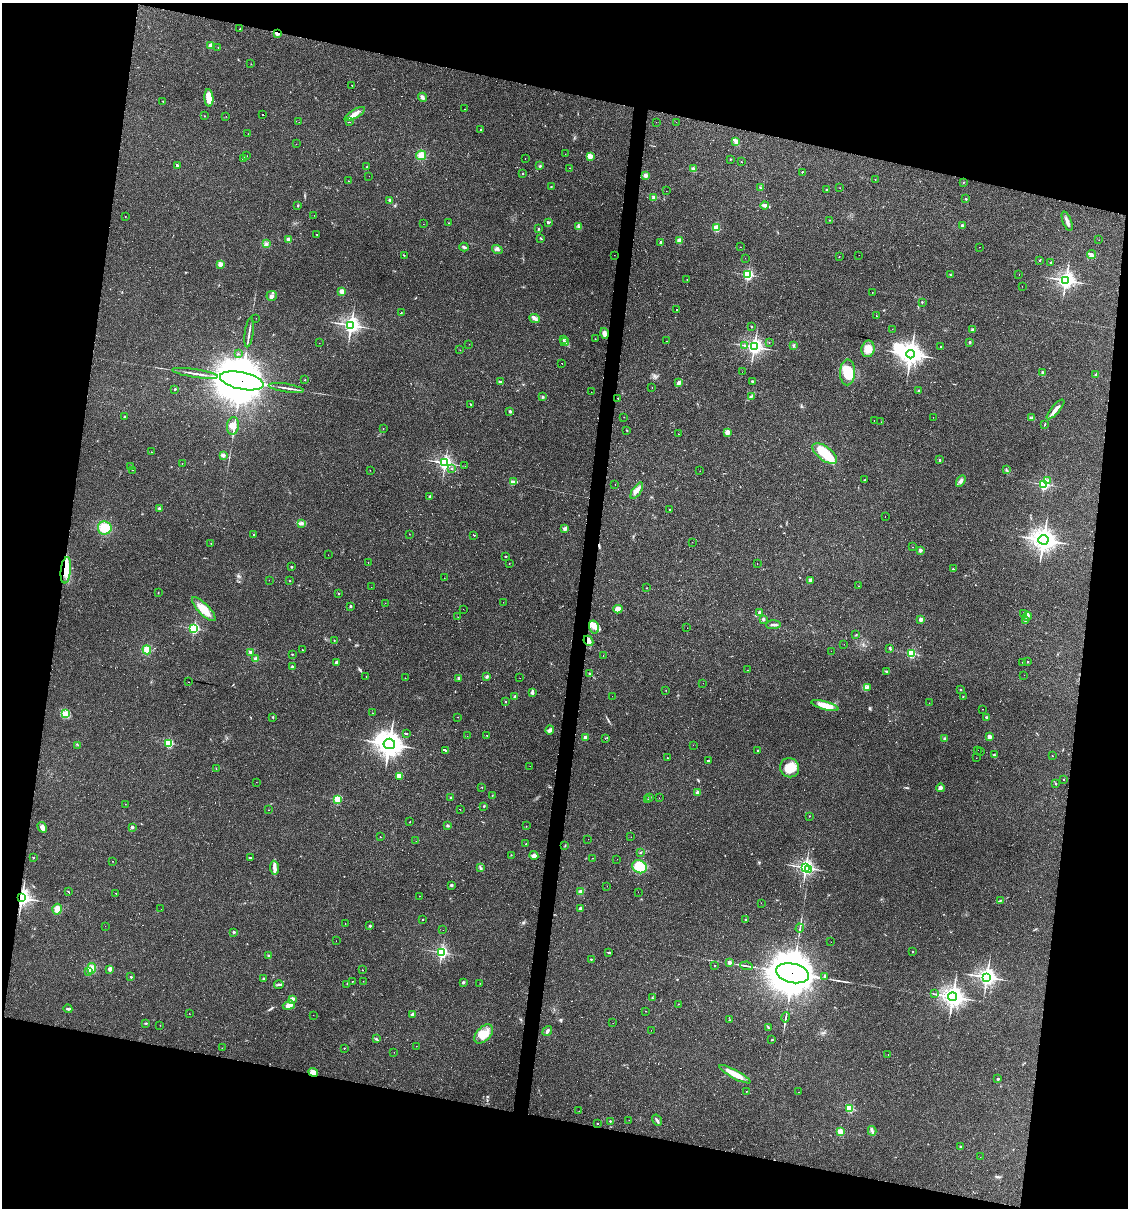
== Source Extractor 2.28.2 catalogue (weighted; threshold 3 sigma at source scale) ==
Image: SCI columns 113-4614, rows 1-4822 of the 4843 x 4822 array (HDU 1 of 3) = the unmasked area's bounding box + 8 px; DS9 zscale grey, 4 x 4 block average (1 PNG px = mean of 4 x 4 image px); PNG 1130 x 1210 px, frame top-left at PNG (2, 3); each listed source drawn as its Kron ellipse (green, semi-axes under 4 px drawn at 4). Shown black and unused: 25% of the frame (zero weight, under 2 of 3 exposures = <1% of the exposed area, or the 3 px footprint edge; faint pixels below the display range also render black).
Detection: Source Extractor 2.28.2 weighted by HDU 2 'WHT'. Background 0.0907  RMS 0.006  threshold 0.0272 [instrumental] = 3 sigma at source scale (4.5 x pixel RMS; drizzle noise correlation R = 1.50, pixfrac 1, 0.05/0.05 arcsec/px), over >= 5 px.
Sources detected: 521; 5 too faint to see at this stretch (4 x 4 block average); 1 inside a brighter object's white glare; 71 cosmic-ray / hot-pixel residue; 1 long thin detection or spike segment (spike, bleed or trail) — neither listed nor drawn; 5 coinciding with a brighter row at this scale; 17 inside a brighter listed object's ellipse — not listed separately; the other 421 listed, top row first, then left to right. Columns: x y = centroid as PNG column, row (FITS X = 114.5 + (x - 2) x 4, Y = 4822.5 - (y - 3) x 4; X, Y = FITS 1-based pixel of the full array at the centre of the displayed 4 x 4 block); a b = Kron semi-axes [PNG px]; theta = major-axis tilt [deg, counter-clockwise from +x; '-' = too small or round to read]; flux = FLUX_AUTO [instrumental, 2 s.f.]
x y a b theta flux
240 29 2 2 - 3.1
277 33 2 2 - 42
211 46 2 2 - 70
218 47 2 2 - 2.2
251 64 2 2 - 0.82
352 85 2 2 - 0.93
422 97 4 3 - 9.5
209 98 9 4 -85 48
163 101 2 2 - 2.5
464 109 2 2 - 1.1
263 114 2 2 - 99
355 114 11 4 31 24
205 116 2 2 - 1.5
226 116 2 2 - 0.93
299 122 2 2 - 0.56
349 122 2 2 - 55
656 122 2 2 - 1.6
676 122 2 2 - 0.66
481 129 2 2 - 2.4
248 134 2 2 - 0.69
736 142 2 2 - 2.4
296 144 2 2 - 3.9
565 154 2 2 - 0.55
421 155 5 5 - 29
246 156 2 2 - 1
590 156 2 2 - 120
243 158 2 2 - 20
525 159 2 2 - 1.1
730 159 2 2 - 5
741 162 2 2 - 2.3
177 165 2 2 - 14
540 166 2 2 - 3.6
367 167 2 2 - 4.5
570 168 2 2 - 1.5
693 169 2 2 - 72
802 172 2 2 - 4
523 173 2 2 - 2.6
646 175 2 2 - 67
369 176 2 2 - 0.55
875 179 2 2 - 0.93
348 181 2 2 - 2.3
963 182 2 2 - 1.6
551 187 2 2 - 1.8
760 188 2 2 - 1.6
840 188 2 2 - 0.82
826 190 2 2 - 8.7
666 191 2 2 - 1.2
654 198 2 2 - 73
966 199 2 2 - 5.9
390 200 3 2 - 6.7
298 205 2 2 - 2.4
764 205 4 4 - 8.6
314 215 2 2 - 1.8
125 216 2 2 - 1.6
829 220 2 2 - 3.2
1067 221 10 3 -69 18
548 222 3 2 - 3.7
448 223 2 2 - 0.99
423 224 2 2 - 0.49
962 225 2 2 - 21
579 227 2 2 - 2.5
716 228 2 2 - 200
539 229 3 2 - 2.8
317 235 2 2 - 1.4
541 238 3 2 - 2.7
289 240 2 2 - 74
1099 240 2 2 - 0.6
679 241 2 2 - 100
661 242 2 2 - 33
266 244 3 2 - 5
464 247 4 2 - 6.5
740 247 2 2 - 0.84
979 247 2 2 - 0.71
497 249 5 3 - 9.7
404 255 2 2 - 2.3
614 255 2 2 - 0.52
859 255 2 2 - 0.69
1091 255 4 2 - 8.7
839 257 2 2 - 1.1
745 258 2 2 - 0.98
1040 261 2 2 - 3.5
1051 262 3 2 - 1.9
220 264 2 2 - 90
1019 274 2 2 - 2.2
748 275 2 2 - 510
950 275 3 2 - 2.2
687 280 2 2 - 1.1
1066 280 3 3 - 1200
1022 286 2 2 - 0.59
342 291 2 2 - 120
872 292 2 2 - 0.97
272 296 5 5 - 11
922 302 3 2 - 1.8
676 309 2 2 - 63
401 313 2 2 - 1.5
876 316 2 2 - 1.5
256 318 2 2 - 0.65
535 318 5 3 - 11
351 325 3 3 - 1200
751 327 2 2 - 6
892 329 2 2 - 0.67
972 330 4 2 - 3.9
249 332 15 2 82 12
604 333 5 3 - 17
563 339 3 2 - 3.3
595 339 2 2 - 0.97
667 341 2 2 - 11
565 342 4 2 - 6
769 342 2 2 - 1.1
970 342 2 2 - 5.2
319 343 2 2 - 0.62
469 344 2 2 - 0.67
744 345 3 2 - 2.9
793 345 4 2 - 3
754 347 3 3 - 1300
940 347 2 2 - 3.4
868 349 8 6 79 32
460 350 2 2 - 0.84
238 354 2 2 - 2.3
911 354 4 4 - 2400
562 363 2 2 - 11
742 372 2 2 - 0.64
848 372 13 7 88 85
1043 372 3 2 - 2.4
195 373 23 2 -9 18
1096 374 2 2 - 14
305 380 2 2 - 2
242 381 22 8 -12 33000
752 381 2 2 - 13
500 382 2 2 - 3.8
679 383 4 3 - 11
286 388 17 2 -9 15
652 388 2 2 - 1
175 389 2 2 - 10
918 391 2 2 - 7.4
591 392 2 2 - 0.53
751 396 3 2 - 3.8
542 397 3 2 - 4
618 398 2 2 - 3.6
471 404 2 2 - 2.6
1056 409 12 3 49 22
510 411 2 2 - 23
124 417 2 2 - 2.8
624 417 2 2 - 0.57
933 417 2 2 - 0.63
1032 418 3 2 - 4.5
874 420 2 2 - 0.77
881 422 2 2 - 1.1
1045 424 3 2 - 2.2
233 426 9 6 83 37
383 428 2 2 - 0.78
627 430 2 2 - 1.3
727 432 2 2 - 100
678 434 2 2 - 1.3
151 452 2 2 - 0.8
825 454 14 7 -37 100
223 455 3 2 - 9
939 460 2 2 - 13
182 463 2 2 - 0.82
445 463 3 3 - 870
131 466 2 2 - 3.4
465 466 2 2 - 0.48
451 469 2 2 - 5.6
132 470 2 2 - 0.56
370 470 2 2 - 1.5
1007 470 3 2 - 2.6
700 471 2 2 - 0.76
865 480 2 2 - 4.9
961 481 6 3 60 10
1048 481 2 2 - 6.8
514 482 3 3 - 7.4
1044 484 2 2 - 530
615 485 2 2 - 1.3
637 491 9 3 56 14
429 497 4 2 - 3.4
159 509 3 3 - 5.1
669 509 2 2 - 3.6
885 516 2 2 - 2.4
301 523 4 2 - 6.7
105 528 7 6 - 58
564 529 4 3 - 7.1
409 534 2 2 - 0.74
254 535 2 2 - 3.6
474 535 2 2 - 160
1043 540 5 4 - 2600
692 542 2 2 - 0.55
211 543 2 2 - 0.96
913 547 2 2 - 0.6
920 550 2 2 - 44
328 555 2 2 - 1.3
506 556 2 2 - 4.5
368 562 2 2 - 2.7
509 563 2 2 - 1.8
757 564 2 2 - 11
291 567 2 2 - 9.5
953 569 2 2 - 9.1
66 570 13 5 83 40
444 578 2 2 - 0.68
269 580 2 2 - 1.1
810 580 3 3 - 9.5
289 581 2 2 - 4.1
858 586 2 2 - 0.53
371 587 2 2 - 0.53
647 588 2 2 - 1.9
158 592 2 2 - 1.2
338 594 2 2 - 7.4
503 602 2 2 - 0.59
385 603 2 2 - 0.61
350 606 2 2 - 12
204 609 16 5 -45 52
463 609 2 2 - 0.58
618 609 4 3 - 20
760 612 2 2 - 38
1024 613 3 2 - 3.1
1027 616 4 3 - 7.9
458 617 2 2 - 0.49
763 619 2 2 - 6.8
921 619 2 2 - 50
1025 621 2 2 - 2
773 625 7 2 4 8.1
594 627 6 5 - 20
194 628 2 2 - 530
687 628 2 2 - 0.78
856 635 2 2 - 1.9
334 640 2 2 - 1.9
588 641 5 4 - 16
844 644 2 2 - 0.48
890 648 2 2 - 1.9
147 650 4 4 - 25
302 650 2 2 - 3.7
831 651 2 2 - 0.45
250 652 2 2 - 19
911 653 2 2 - 300
292 654 2 2 - 6.6
603 655 2 2 - 1.1
256 659 2 2 - 62
336 662 3 2 - 8.4
1023 662 2 2 - 1
1027 662 2 2 - 2.4
292 667 2 2 - 21
747 670 2 2 - 1.8
887 671 4 2 - 4.5
589 674 2 2 - 1.8
1024 675 2 2 - 0.75
366 677 2 2 - 1.3
486 677 4 2 - 4.4
405 678 2 2 - 1.5
459 678 2 2 - 26
520 678 2 2 - 1.4
188 682 2 2 - 1.3
703 683 2 2 - 0.47
867 687 3 2 - 2.9
666 690 2 2 - 0.93
961 690 2 2 - 2
532 692 3 2 - 14
515 696 2 2 - 31
612 696 2 2 - 0.4
963 697 2 2 - 3.6
506 702 2 2 - 5.3
929 703 2 2 - 0.92
825 705 14 4 -16 55
983 709 2 2 - 3.9
372 713 2 2 - 0.82
65 714 3 3 - 8.9
273 717 2 2 - 3.3
458 717 2 2 - 0.81
987 717 2 2 - 18
550 730 4 3 - 7.5
406 734 3 2 - 120
487 735 2 2 - 1.4
467 736 2 2 - 1.6
585 737 2 2 - 49
989 737 2 2 - 75
605 738 2 2 - 1.2
945 739 2 2 - 35
169 743 2 2 - 300
389 744 6 5 - 3300
78 745 2 2 - 1.1
693 745 2 2 - 1.3
445 750 4 2 - 160
758 750 2 2 - 8
977 750 2 2 - 0.91
981 751 2 2 - 1.4
994 755 3 2 - 3.3
1052 756 2 2 - 1.7
667 757 2 2 - 1
976 758 2 2 - 0.54
708 760 2 2 - 57
530 766 2 2 - 1.5
790 768 10 9 - 60
216 769 2 2 - 1
399 777 4 2 - 6.4
1063 779 2 2 - 4
256 782 2 2 - 0.58
1056 784 3 2 - 2.4
482 787 2 2 - 2.9
940 788 4 3 - 8.7
697 792 3 2 - 7.1
492 795 2 2 - 1.6
649 797 2 2 - 19
451 798 2 2 - 20
659 798 2 2 - 15
338 799 2 2 - 230
648 799 2 2 - 0.78
125 804 2 2 - 0.62
484 806 2 2 - 2.9
460 809 2 2 - 44
268 810 2 2 - 0.89
809 816 2 2 - 2.5
410 822 2 2 - 0.98
448 826 2 2 - 20
526 826 2 2 - 0.84
42 827 5 3 - 14
132 827 2 2 - 20
380 837 2 2 - 3.9
631 837 2 2 - 0.65
588 839 2 2 - 3.9
416 841 2 2 - 0.35
526 844 2 2 - 9.6
565 846 2 2 - 1.6
640 853 2 2 - 2.6
511 855 2 2 - 1.4
534 855 4 3 - 8.6
33 857 2 2 - 4.9
250 857 2 2 - 1.8
592 858 2 2 - 1.2
617 859 2 2 - 0.68
112 861 2 2 - 0.78
640 867 7 6 - 74
806 867 3 3 - 920
274 868 7 4 -85 13
480 868 4 2 - 3.1
808 869 3 2 - 27
451 885 3 2 - 5.2
607 886 2 2 - 3.8
581 891 4 3 - 5.7
68 892 2 2 - 2.1
638 892 2 2 - 1.2
116 893 2 2 - 2
419 896 2 2 - 1.1
22 898 3 3 - 1400
1001 900 2 2 - 1.7
761 903 2 2 - 0.38
580 908 2 2 - 27
57 909 5 4 - 23
161 909 2 2 - 0.43
422 919 2 2 - 3.4
746 919 2 2 - 8.6
345 923 2 2 - 0.8
105 926 2 2 - 0.51
370 926 2 2 - 15
800 928 4 2 - 3.8
443 930 2 2 - 1.4
234 932 2 2 - 22
336 941 2 2 - 0.46
831 942 2 2 - 0.5
442 952 2 2 - 690
913 952 2 2 - 3.9
609 953 3 2 - 90
269 956 2 2 - 32
591 959 2 2 - 2.2
729 962 2 2 - 46
715 966 2 2 - 3.1
746 966 6 2 -8 6.6
92 968 5 3 - 12
110 969 2 2 - 72
362 970 2 2 - 2.2
89 971 2 2 - 4.5
792 973 17 9 -12 17000
825 976 2 2 - 33
131 977 2 2 - 8.3
987 977 3 3 - 1300
263 978 2 2 - 17
352 981 2 2 - 1.3
363 981 2 2 - 0.8
463 982 2 2 - 20
480 983 2 2 - 0.93
347 984 2 2 - 1.3
279 985 5 2 - 6.7
935 994 2 2 - 1.2
953 997 4 4 - 1800
652 998 2 2 - 2.3
292 999 2 2 - 79
678 1004 2 2 - 1.1
289 1005 6 3 19 28
68 1009 4 2 - 5.4
646 1011 2 2 - 0.96
189 1013 2 2 - 0.74
412 1014 3 2 - 9.9
313 1015 2 2 - 0.62
786 1017 5 2 - 4.6
729 1020 2 2 - 2.5
145 1023 2 2 - 1.7
613 1023 2 2 - 0.54
160 1025 2 2 - 0.66
768 1027 2 2 - 1.2
651 1030 2 2 - 1.8
547 1031 5 2 - 7.8
484 1034 11 7 46 46
376 1039 3 2 - 3.3
772 1040 3 2 - 2.5
416 1046 2 2 - 0.99
222 1048 2 2 - 0.64
344 1048 2 2 - 2.9
394 1052 2 2 - 1.3
888 1054 2 2 - 0.54
313 1072 5 3 - 23
735 1074 17 4 -28 50
998 1079 2 2 - 15
746 1091 2 2 - 1.2
799 1092 2 2 - 0.54
849 1109 2 2 - 250
579 1111 2 2 - 0.61
629 1120 2 2 - 0.65
657 1120 6 2 -59 6.8
610 1121 2 2 - 7
597 1123 2 2 - 5.5
872 1131 4 2 - 5.9
840 1132 2 2 - 150
961 1147 2 2 - 12
980 1157 2 2 - 0.62
Overlapping masked pixels (flux is a lower limit): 7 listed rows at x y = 277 33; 242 381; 66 570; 588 641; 22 898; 792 973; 313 1072
Diffuse or blended objects may show on this block-average render without a row.